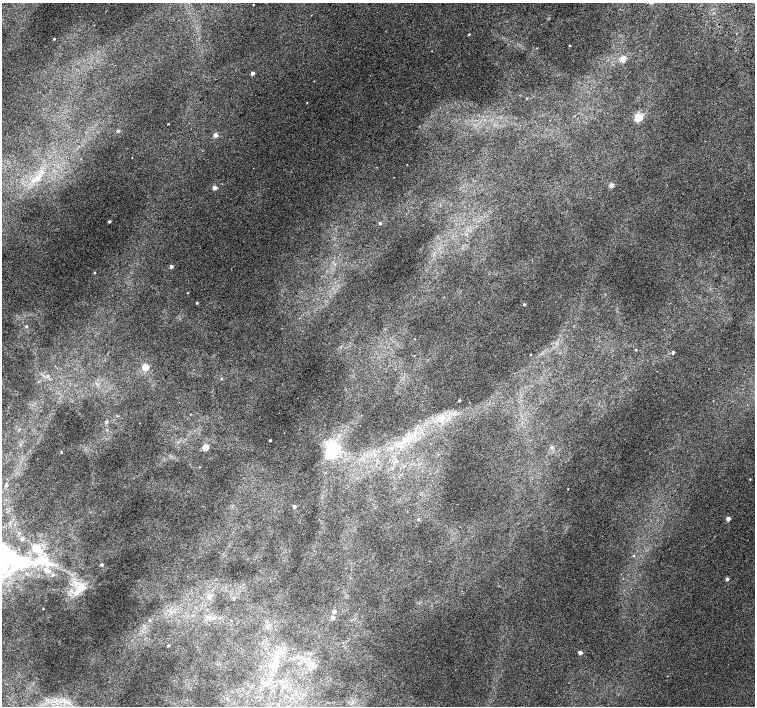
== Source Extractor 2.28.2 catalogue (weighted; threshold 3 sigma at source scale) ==
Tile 10 of 4 x 4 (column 2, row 3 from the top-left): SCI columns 1557-3062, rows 1672-3079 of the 6118 x 6093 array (HDU 1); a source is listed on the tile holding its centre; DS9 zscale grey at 2 x 2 block average (1 PNG px = mean of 2 x 2 image px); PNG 757 x 708 px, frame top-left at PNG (2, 3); no overlay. Shown black and unused: <1% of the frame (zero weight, under 2 of 3 exposures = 3% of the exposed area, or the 3 px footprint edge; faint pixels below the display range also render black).
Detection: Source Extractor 2.28.2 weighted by HDU 2 'WHT'; one run over the whole footprint, this tile lists its part. Background 0.00991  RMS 0.0058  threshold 0.0261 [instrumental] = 3 sigma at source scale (4.5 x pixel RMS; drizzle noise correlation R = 1.50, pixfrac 1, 0.0396/0.0396 arcsec/px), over >= 5 px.
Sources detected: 57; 1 inside a brighter object's white glare — not listed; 3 inside a brighter listed object's ellipse — not listed separately; the other 53 listed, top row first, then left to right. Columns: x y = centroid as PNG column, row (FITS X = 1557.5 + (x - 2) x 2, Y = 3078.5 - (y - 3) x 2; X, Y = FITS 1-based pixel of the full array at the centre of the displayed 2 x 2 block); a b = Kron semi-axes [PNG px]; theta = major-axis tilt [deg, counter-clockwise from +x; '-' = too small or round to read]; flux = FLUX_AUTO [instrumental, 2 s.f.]
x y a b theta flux
253 5 2 2 - 0.71
469 34 2 2 - 1.3
54 39 2 2 - 1.2
569 46 3 2 - 0.73
623 59 3 3 - 25
252 73 2 2 - 7.6
307 102 2 2 - 0.52
638 117 3 3 - 86
168 124 2 2 - 1.1
118 131 2 2 - 3.2
215 135 3 2 - 11
611 185 2 2 - 13
214 188 2 2 - 11
109 221 2 2 - 3
380 223 2 2 - 2.7
171 266 2 2 - 6.7
94 273 3 2 - 0.98
188 293 2 2 - 0.56
197 303 2 2 - 2.1
670 303 2 2 - 0.6
524 304 2 2 - 2
26 326 3 3 - 1.7
414 339 2 2 - 1.6
636 350 2 2 - 0.89
673 353 2 2 - 3.3
530 354 2 2 - 0.69
145 367 3 3 - 45
459 401 2 2 - 1.6
190 414 2 2 - 0.57
270 440 2 2 - 2.2
205 447 3 3 - 42
333 451 5 4 - 220
61 452 2 2 - 1.3
200 467 2 2 - 0.61
750 479 2 2 - 0.82
568 489 3 2 - 0.59
294 506 2 2 - 7.4
728 518 2 2 - 12
418 519 3 3 - 1.6
39 550 9 7 -67 10
633 556 3 3 - 1
18 560 59 14 -20 98
101 565 2 2 - 3.7
727 579 2 2 - 7.3
82 588 15 7 0 14
43 608 2 2 - 0.79
334 611 3 3 - 5.6
333 617 3 2 - 8.4
149 620 3 3 - 1.4
231 620 2 2 - 0.5
168 645 2 2 - 2.5
580 652 2 2 - 14
668 676 2 2 - 1.3
Isophote crosses this tile's border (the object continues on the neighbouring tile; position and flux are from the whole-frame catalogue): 1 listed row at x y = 18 560
Diffuse or blended objects may show on this block-average render without a row.